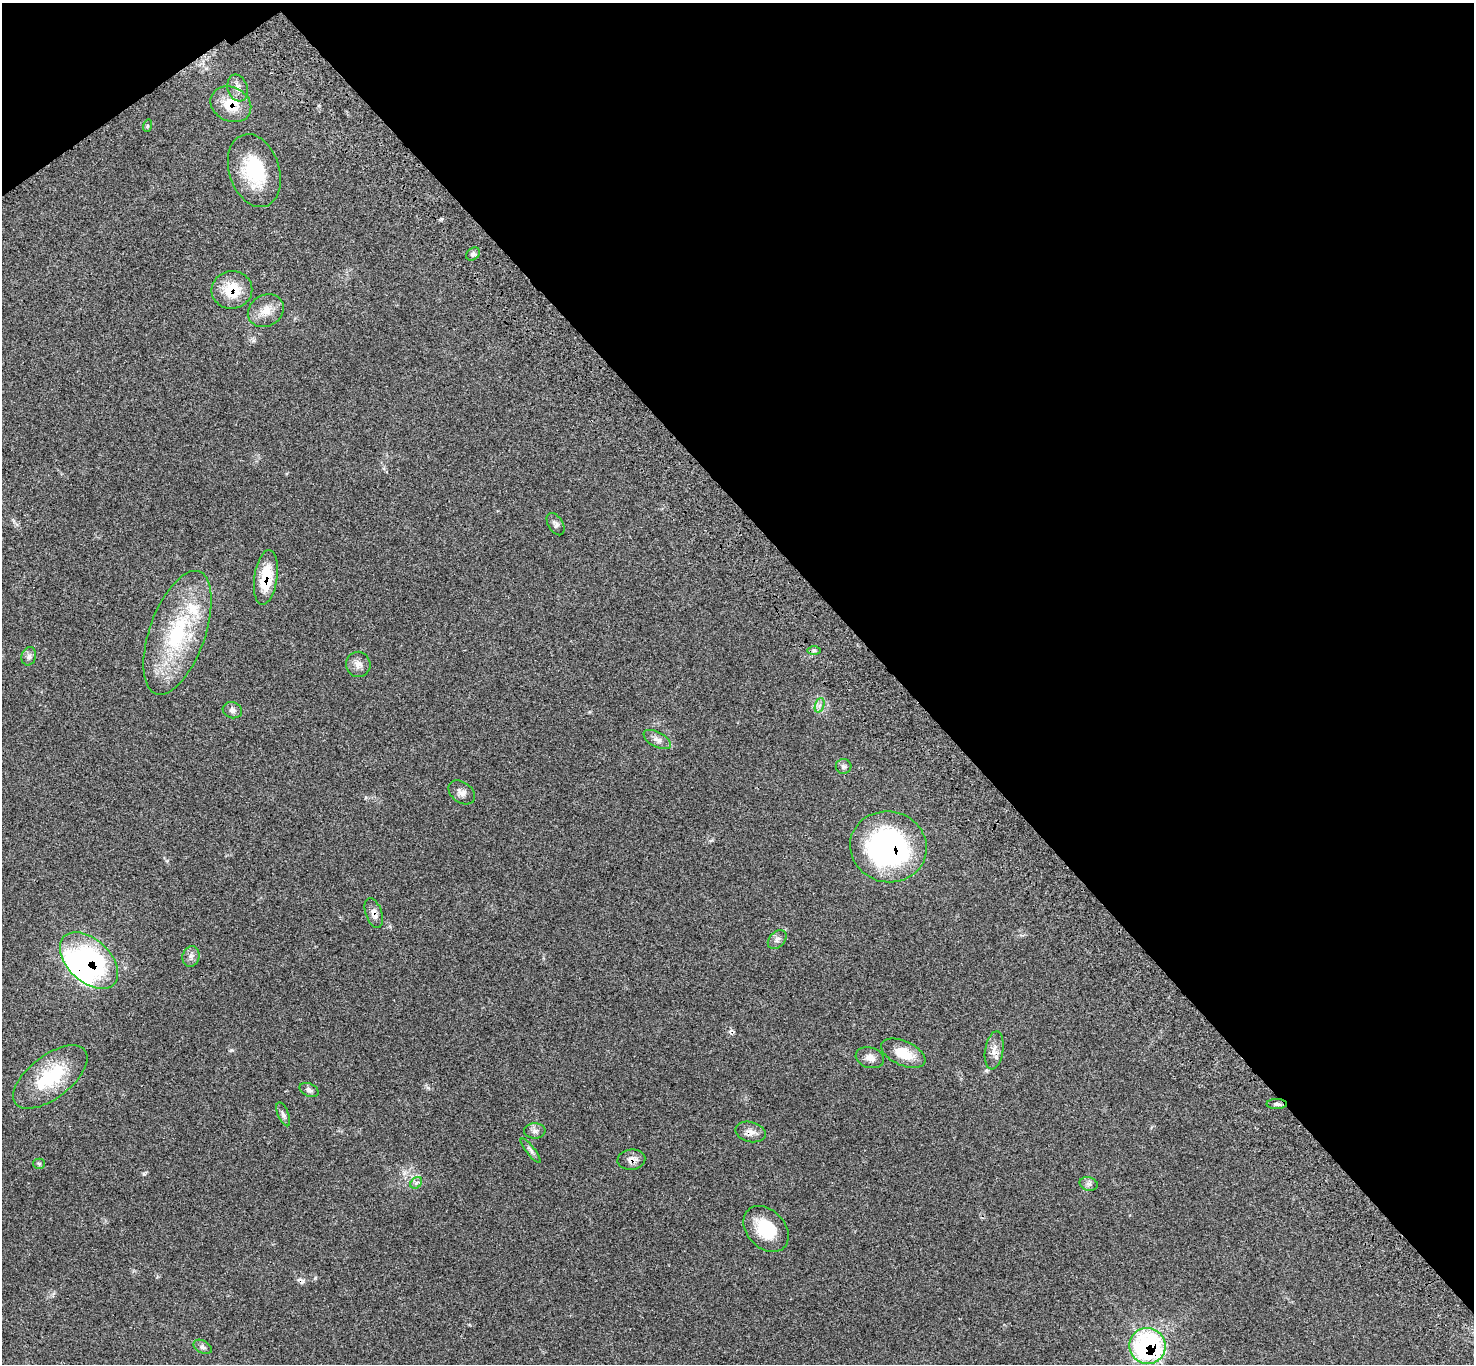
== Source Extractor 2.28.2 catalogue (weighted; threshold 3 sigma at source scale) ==
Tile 3 of 4 x 4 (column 3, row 1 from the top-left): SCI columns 3050-4521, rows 4327-5688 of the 6102 x 6074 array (HDU 1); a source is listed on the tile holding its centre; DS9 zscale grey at full resolution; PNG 1476 x 1366 px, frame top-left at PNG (2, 3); each listed source drawn as its Kron ellipse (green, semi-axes under 4 px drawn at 4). Shown black and unused: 40% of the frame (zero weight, under 3 of 4 exposures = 6% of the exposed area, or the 3 px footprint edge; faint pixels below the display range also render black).
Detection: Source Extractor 2.28.2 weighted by HDU 2 'WHT'; one run over the whole footprint, this tile lists its part. Background 0.058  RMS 0.0056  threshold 0.025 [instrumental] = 3 sigma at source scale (4.5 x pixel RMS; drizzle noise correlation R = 1.50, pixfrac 1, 0.05/0.05 arcsec/px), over >= 5 px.
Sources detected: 44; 1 inside a brighter object's white glare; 2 cosmic-ray / hot-pixel residue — neither listed nor drawn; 1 inside a brighter listed object's ellipse — not listed separately; the other 40 listed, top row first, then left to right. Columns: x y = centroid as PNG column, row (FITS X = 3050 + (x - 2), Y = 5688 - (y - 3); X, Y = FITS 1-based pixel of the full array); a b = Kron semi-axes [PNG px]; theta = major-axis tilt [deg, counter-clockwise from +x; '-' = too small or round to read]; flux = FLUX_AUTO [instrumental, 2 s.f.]
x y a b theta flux
238 88 14 10 -71 3.6
231 104 21 17 -27 14
147 126 6 4 72 0.59
254 171 37 25 -72 31
473 254 7 5 42 1.4
232 290 20 19 - 16
266 311 19 15 31 7.7
556 524 12 7 -59 1.8
266 577 28 11 82 17
177 633 65 28 71 53
814 650 7 4 0 1
29 656 9 7 73 1.8
358 664 12 12 - 3.7
820 705 7 4 70 1.6
232 710 10 8 -17 2
657 740 15 7 -28 3.3
844 766 8 7 - 1.5
462 792 15 10 -39 3.2
888 847 38 35 -12 120
374 913 15 8 -70 3.3
777 939 11 7 46 2.1
191 957 10 8 77 2.4
89 961 35 21 -44 81
994 1050 19 9 81 4.3
903 1053 24 12 -24 11
870 1058 14 10 -16 3.8
50 1077 44 21 37 30
309 1090 10 6 -25 1.8
1277 1104 10 5 0 1.4
283 1114 12 5 -68 1.6
535 1131 11 7 2 2.1
750 1132 15 10 -14 3.7
531 1150 15 4 -52 1.7
631 1160 14 10 5 3.5
39 1164 5 5 - 0.77
416 1183 6 5 - 1.3
1089 1184 9 6 -14 1.7
766 1229 26 19 -46 18
1147 1346 18 18 - 85
203 1347 10 6 -28 1.6
Overlapping masked pixels (flux is a lower limit): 9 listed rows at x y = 231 104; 232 290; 266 577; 888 847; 374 913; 89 961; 750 1132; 631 1160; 1147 1346
Unlisted compact peaks at least as high as the median listed source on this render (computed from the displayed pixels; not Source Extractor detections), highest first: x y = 144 1174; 231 1050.